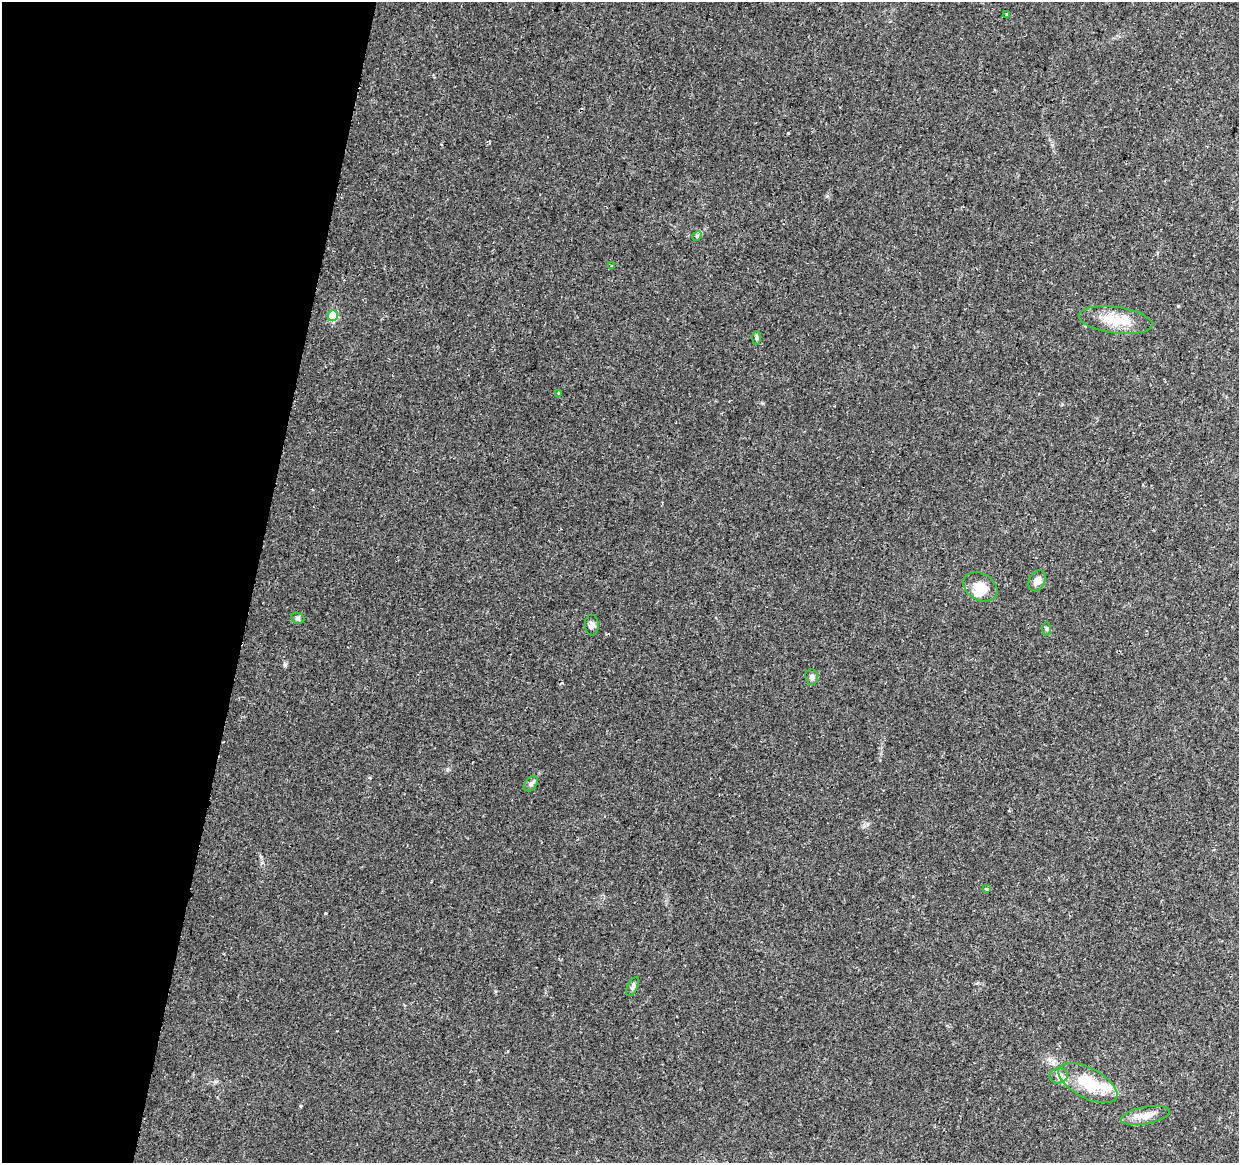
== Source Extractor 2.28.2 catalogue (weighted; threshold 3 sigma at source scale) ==
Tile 9 of 4 x 4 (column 1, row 3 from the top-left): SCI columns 19-1255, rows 1494-2654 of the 4976 x 5248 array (HDU 1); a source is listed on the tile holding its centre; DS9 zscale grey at full resolution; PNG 1241 x 1165 px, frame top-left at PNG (2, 2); each listed source drawn as its Kron ellipse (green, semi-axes under 4 px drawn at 4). Shown black and unused: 20% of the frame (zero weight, under 2 of 3 exposures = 3% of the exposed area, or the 3 px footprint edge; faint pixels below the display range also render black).
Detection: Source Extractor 2.28.2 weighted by HDU 2 'WHT'; one run over the whole footprint, this tile lists its part. Background 0.0401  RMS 0.0039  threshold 0.0178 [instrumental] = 3 sigma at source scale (4.5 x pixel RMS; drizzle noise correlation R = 1.50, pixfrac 1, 0.0396/0.0396 arcsec/px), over >= 5 px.
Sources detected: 21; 1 inside a brighter object's white glare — neither listed nor drawn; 1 inside a brighter listed object's ellipse — not listed separately; the other 19 listed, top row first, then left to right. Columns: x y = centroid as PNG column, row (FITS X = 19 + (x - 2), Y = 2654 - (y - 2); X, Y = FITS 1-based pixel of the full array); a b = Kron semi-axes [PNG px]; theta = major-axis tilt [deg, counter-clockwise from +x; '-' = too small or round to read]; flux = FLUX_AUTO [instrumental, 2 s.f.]
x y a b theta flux
1007 14 3 3 - 1.5
697 236 5 4 - 0.57
612 265 3 2 - 0.38
333 316 5 5 - 16
1116 320 37 13 -7 9.2
756 338 7 4 88 0.69
558 393 3 3 - 0.51
1037 581 11 8 59 2.1
980 587 18 13 -31 5.6
298 618 7 5 -23 0.73
592 625 10 7 -86 1.4
1047 629 6 4 -90 0.59
812 677 8 6 -86 1.1
531 784 9 6 51 1.1
987 889 3 3 - 8.7
633 987 10 5 63 0.92
1059 1076 9 7 11 2
1088 1083 32 15 -27 14
1145 1115 25 8 11 4.3
Unlisted compact peaks at least as high as the median listed source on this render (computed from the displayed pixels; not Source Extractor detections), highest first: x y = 285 665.